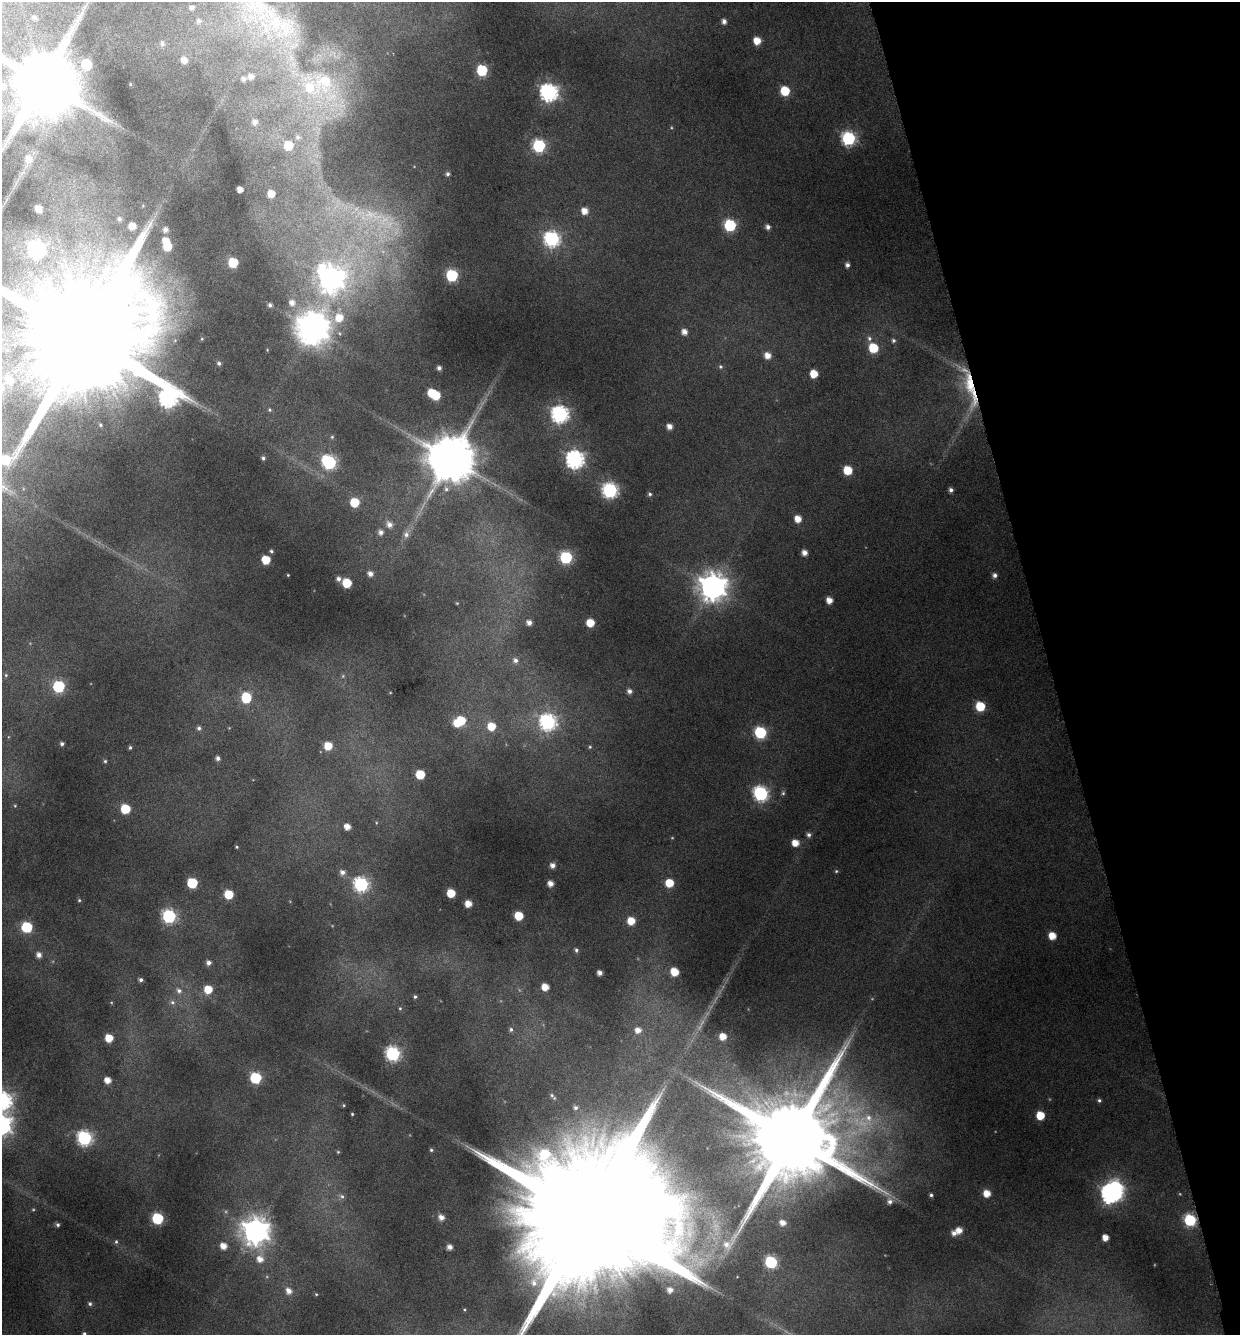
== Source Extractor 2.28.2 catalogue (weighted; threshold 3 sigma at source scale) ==
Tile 12 of 4 x 4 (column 4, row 3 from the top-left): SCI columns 3844-5081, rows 1338-2670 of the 5150 x 5376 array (HDU 1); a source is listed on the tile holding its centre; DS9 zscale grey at full resolution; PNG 1242 x 1337 px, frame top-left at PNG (2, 2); no overlay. Shown black and unused: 15% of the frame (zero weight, under 4 of 8 exposures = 2% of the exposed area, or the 3 px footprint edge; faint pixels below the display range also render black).
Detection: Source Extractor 2.28.2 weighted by HDU 2 'WHT'; one run over the whole footprint, this tile lists its part. Background 0.0446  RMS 0.0097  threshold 0.0395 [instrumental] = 3 sigma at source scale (4.09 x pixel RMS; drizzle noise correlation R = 1.36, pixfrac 0.8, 0.0396/0.0396 arcsec/px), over >= 5 px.
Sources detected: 194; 1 too faint to see at this stretch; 8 inside a brighter object's white glare — not listed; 2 inside a brighter listed object's ellipse — not listed separately; the other 183 listed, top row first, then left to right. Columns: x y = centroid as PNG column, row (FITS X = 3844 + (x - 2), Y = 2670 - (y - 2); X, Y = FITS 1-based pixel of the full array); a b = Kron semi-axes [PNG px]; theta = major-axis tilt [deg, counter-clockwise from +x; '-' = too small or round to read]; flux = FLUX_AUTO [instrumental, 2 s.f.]
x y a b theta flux
257 6 72 30 -31 110
191 7 6 5 - 2.6
35 18 5 4 - 1.7
199 21 7 7 - 2.6
724 21 5 5 - 3.3
757 41 6 5 - 11
162 44 7 5 -86 2
184 60 5 5 - 5.6
87 65 7 6 - 36
482 70 6 6 - 54
251 77 6 5 - 4.1
243 79 5 5 - 2.8
42 81 17 13 70 7400
324 82 25 21 43 42
2 86 8 7 - 5.4
785 91 6 6 - 28
548 92 7 7 - 280
254 122 6 6 - 3.9
298 137 7 5 -22 2.2
848 138 7 6 - 130
288 146 7 7 - 20
539 146 6 6 - 100
28 159 9 8 - 7
448 174 5 5 - 1.9
240 189 4 4 - 5.3
271 194 5 5 - 10
38 209 6 4 -48 5.9
584 211 6 5 - 7.6
119 219 5 4 - 1.9
730 225 6 6 - 79
132 226 5 5 - 9.5
768 227 5 5 - 2.7
165 230 5 5 - 3.4
552 239 7 7 - 180
165 240 5 5 - 6.1
167 246 6 6 - 22
36 249 8 7 - 180
233 262 6 6 - 29
847 265 5 4 - 2.6
452 275 6 6 - 75
330 279 11 11 - 730
292 302 8 7 - 6.1
270 305 5 5 - 1.9
339 318 10 10 - 15
314 329 12 9 57 930
684 332 6 5 - 5.2
84 337 41 27 -85 42000
869 338 7 5 90 2
893 340 6 5 - 1.6
873 348 6 6 - 31
768 355 6 6 - 7.2
219 363 5 4 - 1.6
720 367 6 4 -69 1.3
439 368 4 4 - 2.4
814 374 6 5 - 14
9 380 5 5 - 5.3
970 383 58 11 -78 36
432 393 6 5 - 22
168 398 14 11 -61 310
270 410 5 4 - 1
560 414 7 7 - 240
670 426 5 5 - 4.7
263 458 4 4 - 1.5
450 459 12 12 - 4300
575 460 8 7 - 290
329 462 8 6 -41 130
848 470 6 6 - 23
610 490 7 7 - 170
951 490 5 5 - 2.5
650 494 5 4 - 1.3
354 502 6 6 - 25
798 519 6 5 - 8.4
389 525 7 6 - 4.3
381 532 6 5 - 3.1
406 535 7 7 - 2.9
271 551 4 4 - 1.4
805 553 5 5 - 4.9
566 557 6 6 - 83
266 560 6 5 - 21
370 574 6 5 - 3.6
288 575 3 3 - 0.61
995 575 5 5 - 2.5
338 579 6 5 - 2.9
347 583 6 6 - 25
713 587 9 9 - 1000
829 600 5 5 - 6.8
529 622 5 5 - 3.9
590 623 6 5 - 15
515 660 7 6 - 2.7
6 675 5 4 - 0.85
59 686 6 6 - 66
629 691 6 5 - 3
246 698 7 6 - 37
980 706 6 6 - 31
461 720 7 7 - 22
548 722 8 7 - 200
491 726 7 6 - 16
199 728 6 5 - 1.9
760 732 6 6 - 72
62 744 4 4 - 1.7
328 746 6 6 - 15
130 747 5 4 - 1
590 747 4 4 - 0.97
218 758 5 5 - 2.6
105 761 4 4 - 1
420 774 6 6 - 24
783 793 5 5 - 1.2
761 794 7 7 - 160
125 809 6 6 - 27
347 827 5 4 - 6.1
809 835 5 5 - 2.1
795 843 6 5 - 9.1
237 847 5 3 - 0.8
552 865 6 5 - 3.8
836 871 4 3 - 0.79
342 872 6 6 - 3.1
192 883 6 6 - 46
551 883 5 5 - 5.3
669 883 6 5 - 18
361 884 7 7 - 150
451 893 6 5 - 19
229 894 6 6 - 22
79 900 5 4 - 0.96
468 904 5 5 - 8.2
169 916 7 6 - 120
519 916 6 6 - 17
631 921 6 6 - 13
27 927 6 6 - 53
1052 936 6 5 - 11
576 950 5 4 - 1.5
39 955 6 5 - 4
209 963 5 5 - 2.9
674 972 6 5 - 15
600 973 5 4 - 3.6
141 980 5 4 - 1.9
545 987 5 5 - 9.1
208 989 6 6 - 17
179 991 7 6 - 2.6
415 997 4 3 - 1.1
172 1002 6 5 - 1.8
400 1008 4 3 - 0.67
511 1029 6 5 - 1.6
638 1030 6 6 - 5.5
723 1036 6 6 - 9.8
109 1038 6 5 - 14
393 1054 7 7 - 140
255 1078 6 6 - 62
107 1080 6 5 - 6.9
2 1100 8 8 - 270
1099 1100 5 4 - 1.4
352 1114 3 3 - 0.74
1040 1115 6 6 - 19
868 1118 10 8 -63 6
84 1138 7 7 - 160
792 1138 24 20 -78 19000
431 1150 5 5 - 1.2
338 1152 5 4 - 0.74
987 1193 5 5 - 9.5
1110 1193 8 7 - 300
931 1195 4 4 - 1.4
342 1196 6 5 - 1.7
890 1202 6 6 - 2.8
588 1214 63 29 -75 75000
441 1217 7 7 - 4.9
157 1218 6 6 - 63
1190 1220 7 6 - 69
783 1223 5 5 - 4.9
58 1225 5 5 - 1.8
959 1230 7 6 - 6.5
256 1231 9 9 - 870
1105 1238 5 5 - 7.3
116 1242 5 5 - 1.2
726 1244 9 8 - 5.2
223 1246 6 5 - 7.1
450 1247 5 5 - 4.1
260 1259 8 7 - 6.8
771 1262 6 6 - 85
534 1283 11 8 -85 6.2
670 1290 7 7 - 4.9
289 1291 7 6 - 5.3
316 1294 4 3 - 0.76
90 1304 5 5 - 1.5
84 1334 5 4 - 1.4
Overlapping masked pixels (flux is a lower limit): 1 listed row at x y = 970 383
Isophote crosses this tile's border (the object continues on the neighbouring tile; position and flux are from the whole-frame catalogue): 7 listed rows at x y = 257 6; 42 81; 2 86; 84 337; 2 1100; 588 1214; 84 1334